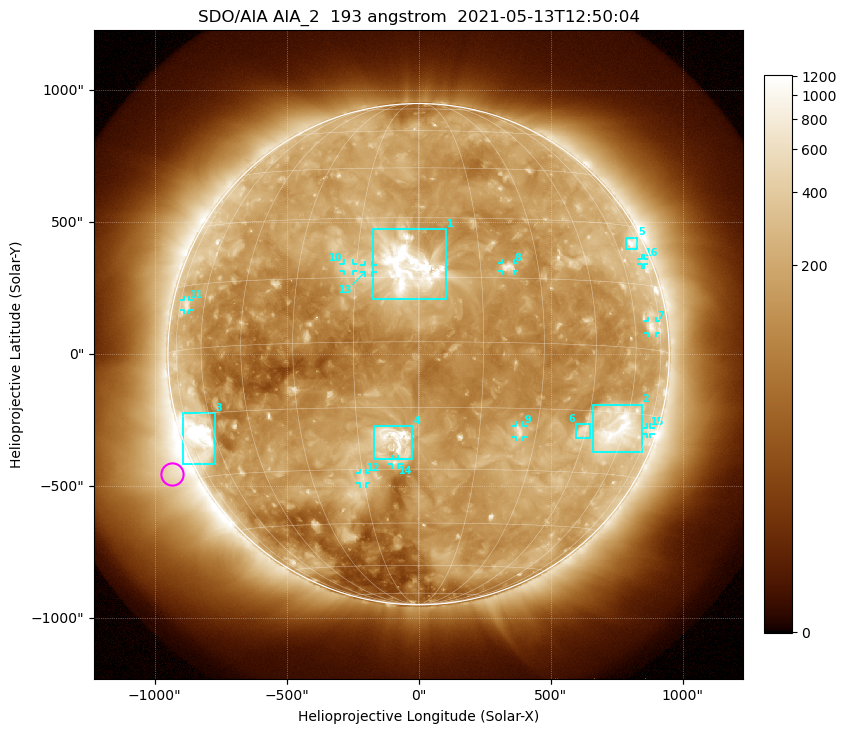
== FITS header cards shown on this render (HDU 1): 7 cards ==
TELESCOP= 'SDO/AIA '           / For AIA: SDO/AIA
INSTRUME= 'AIA_2   '           / For AIA: AIA_ATA1, AIA_ATA2, AIA_ATA3 or AIA_AT
WAVELNTH=                  193 / [angstrom] Wavelength
WAVEUNIT= 'angstrom'           / Wavelength unit: angstrom
DATE-OBS= '2021-05-13T12:50:04.843' / [ISO] Date when observation started; ISO 8
CTYPE1  = 'HPLN-TAN'           / CTYPE1: HPLN
CTYPE2  = 'HPLT-TAN'           / CTYPE2: HPLT

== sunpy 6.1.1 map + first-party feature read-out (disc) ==
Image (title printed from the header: SDO/AIA AIA_2  193 angstrom  2021-05-13T12:50:04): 1024 x 1024 px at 2.4 arcsec/px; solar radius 950 arcsec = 396 px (full disc in frame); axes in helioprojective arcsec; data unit not stated in the header (colour bar unlabelled)
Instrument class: DISC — disc imager (sunpy class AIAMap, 193 A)
Bright regions (active regions / flare kernels): reference = the median radial profile (limb darkening/brightening removed); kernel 9 px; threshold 5 sigma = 312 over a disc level ~143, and >= 1.15x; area >= 12 px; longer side >= 9 px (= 22 arcsec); searched inside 0.97 R_sun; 16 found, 16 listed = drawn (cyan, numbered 1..; 10 of them under ~33 arcsec drawn as corner ticks so the feature stays visible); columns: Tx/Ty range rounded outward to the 5 arcsec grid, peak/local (2 s.f.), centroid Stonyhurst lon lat
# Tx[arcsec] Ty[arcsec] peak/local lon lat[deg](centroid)
1 -175..105 205..475 14 -3 +17
2 660..845 -375..-190 8.5 +56 -19
3 -895..-770 -415..-220 13 -68 -20
4 -170..-25 -395..-270 8 -6 -23
5 785..830 395..445 5 +69 +25
6 595..650 -320..-265 4.3 +44 -20
7 865..900 80..125 3.9 +69 +5
8 315..360 315..345 5.2 +22 +18
9 370..395 -315..-270 4.5 +25 -20
10 -285..-250 315..345 3.5 -17 +18
11 -890..-865 165..205 3.2 -70 +10
12 -225..-200 -490..-450 3.8 -15 -32
13 -205..-175 310..335 3.6 -12 +17
14 -100..-75 -420..-395 3.8 -6 -28
15 865..880 -305..-275 2.7 +75 -19
16 845..855 340..365 2.5 +73 +21
Off-limb structures (1.02-1.3 R_sun): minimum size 162 px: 6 found; the strongest spans PA ~90..145 deg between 1.02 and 1.3 R_sun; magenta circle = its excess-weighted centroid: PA ~115 deg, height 1.09 R_sun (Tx ~-930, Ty ~-450 arcsec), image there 4.7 x the reference